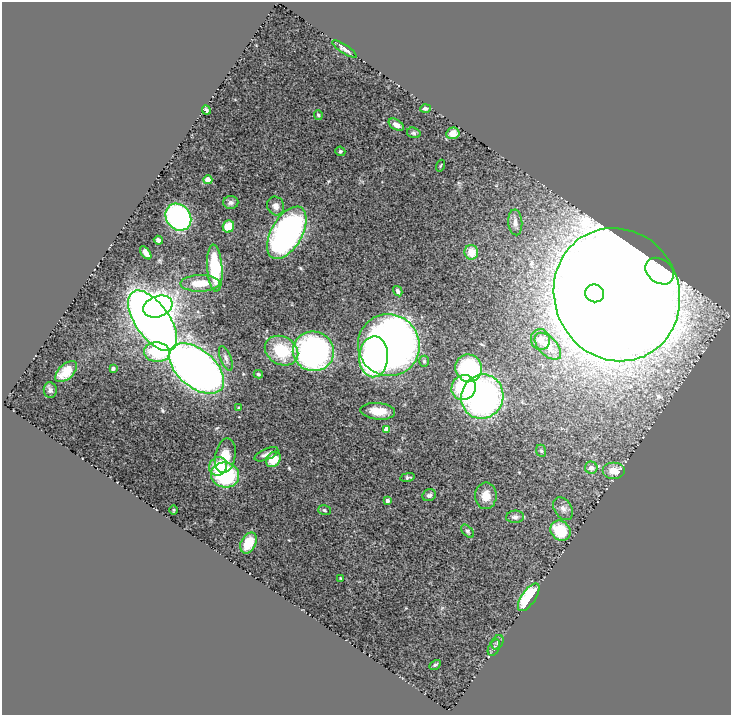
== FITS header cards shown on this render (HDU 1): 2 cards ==
NAXIS1  =                  729
NAXIS2  =                  713

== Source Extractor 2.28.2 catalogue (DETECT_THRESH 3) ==
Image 729 x 713 px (HDU 1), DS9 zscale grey, 1 PNG px = 1 image px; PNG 733 x 717 px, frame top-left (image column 1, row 713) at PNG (2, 2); each listed source drawn as its Kron ellipse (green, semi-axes under 4 px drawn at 4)
Background 0.722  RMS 0.038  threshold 0.115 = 3 sigma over >= 5 px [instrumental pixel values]
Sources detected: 71; all 71 listed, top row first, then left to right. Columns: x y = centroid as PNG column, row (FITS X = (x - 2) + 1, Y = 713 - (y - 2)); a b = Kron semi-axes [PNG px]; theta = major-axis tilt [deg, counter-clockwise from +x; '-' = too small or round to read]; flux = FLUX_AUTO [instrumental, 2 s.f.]
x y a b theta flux
344 49 14 3 -33 9
425 108 5 4 - 7.2
206 110 5 3 - 4.2
318 115 5 4 - 3.7
396 125 8 5 -30 12
414 133 7 5 -17 4.5
453 133 6 6 - 17
340 151 5 4 - 4.5
440 166 6 3 71 2.4
208 180 4 4 - 18
231 202 7 6 - 7
276 206 9 8 - 14
178 217 14 12 -52 410
515 222 13 7 -85 16
228 226 6 5 - 42
287 233 29 15 60 870
158 240 5 4 - 7.6
471 252 7 7 - 35
146 253 7 4 -54 15
215 268 23 7 -86 130
660 271 16 11 -37 300
200 283 19 8 1 51
398 291 5 3 - 7.8
595 293 9 9 - 610
617 295 67 62 -66 13000
158 307 15 10 20 490
153 321 35 17 -55 3400
540 340 10 9 - 23
389 345 31 30 - 2100
548 346 16 9 -46 41
282 351 17 14 -30 110
313 351 20 19 - 710
157 352 13 9 -3 140
374 357 20 14 87 550
226 358 13 5 -68 11
424 361 5 5 - 4.4
113 368 4 3 - 5.3
469 368 14 13 - 250
197 369 32 18 -40 2100
66 372 13 7 43 46
258 374 5 3 - 3.4
464 387 13 12 - 160
50 390 8 6 -83 7.1
482 397 22 21 - 790
239 408 3 3 - 4
378 411 17 8 -5 41
386 429 4 4 - 26
541 451 6 5 - 3.8
266 454 13 5 24 12
225 456 17 10 79 44
273 459 8 6 50 49
218 466 9 8 - 56
591 468 6 6 - 14
614 471 11 8 0 27
225 475 14 12 -11 250
407 477 7 4 11 4.5
429 495 7 5 26 7.6
486 496 13 11 89 30
387 501 3 3 - 8.4
563 509 12 8 -55 14
173 510 5 3 - 2.3
324 510 6 5 - 4
515 517 9 6 5 8.9
468 531 8 5 -46 4.9
560 531 11 9 -44 81
248 543 11 7 62 55
340 578 4 2 - 1.8
529 597 16 7 55 130
497 642 8 5 60 5.9
494 648 9 5 63 6.8
435 665 6 4 30 3.9